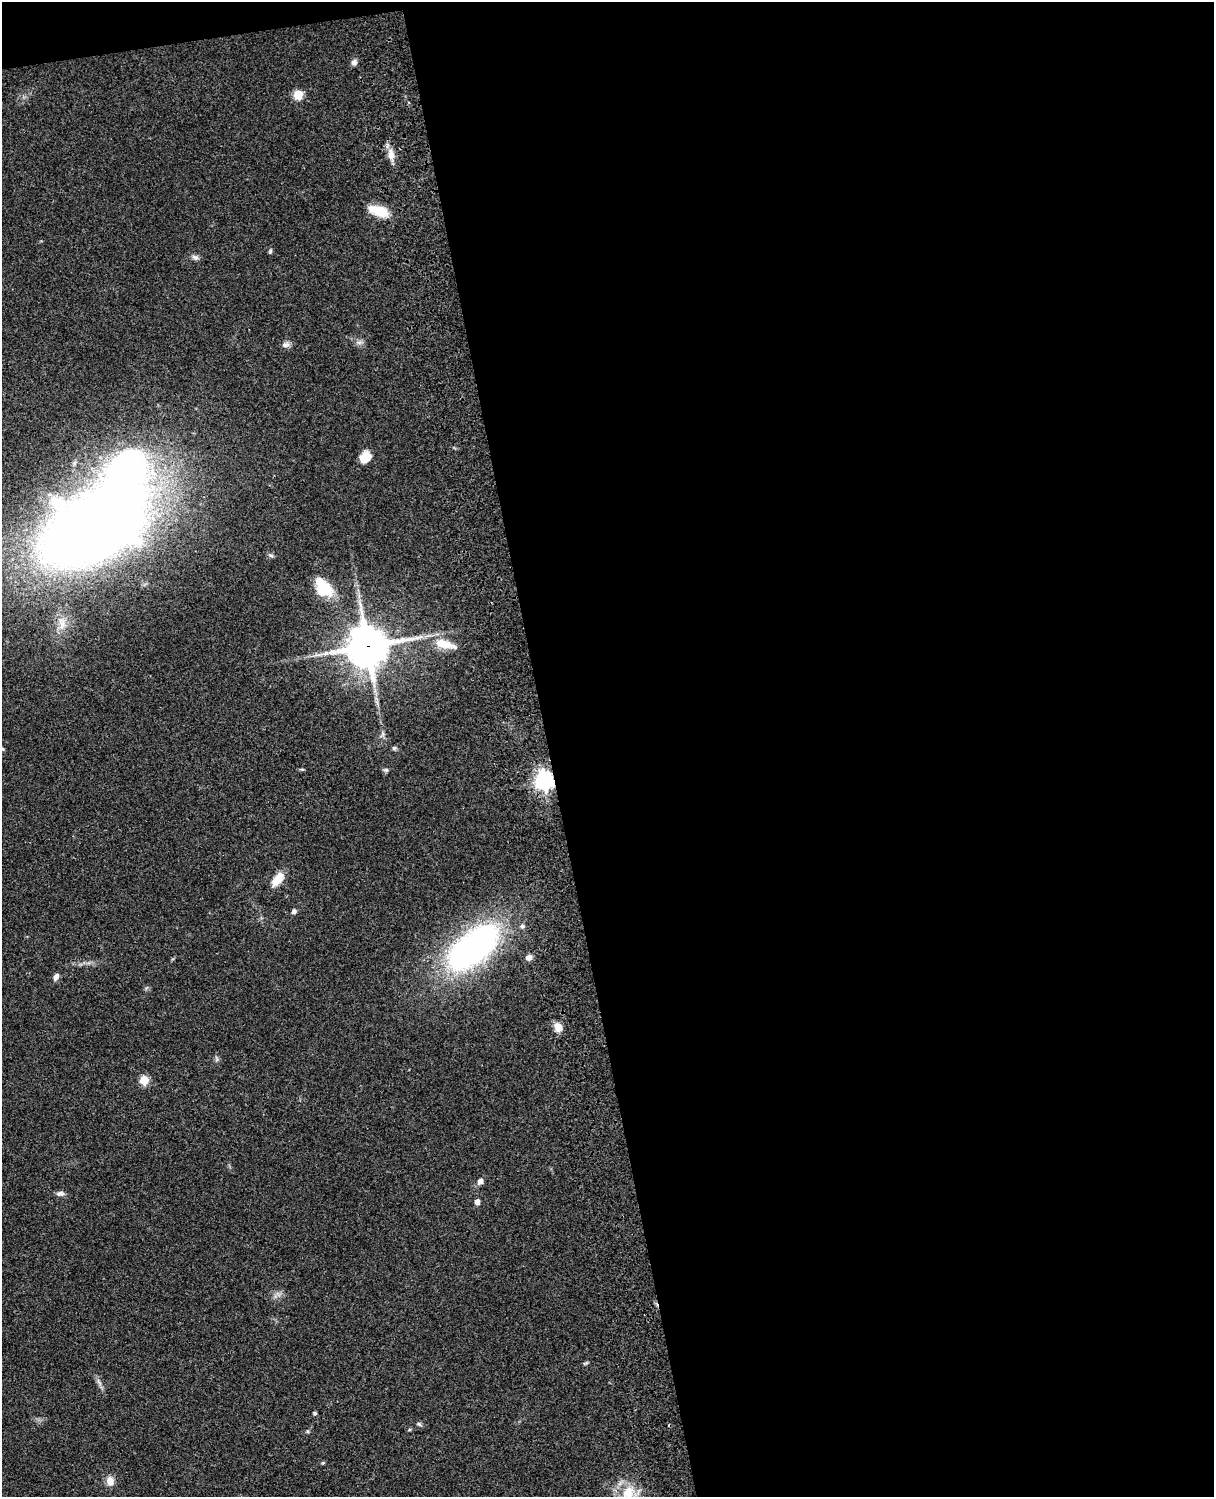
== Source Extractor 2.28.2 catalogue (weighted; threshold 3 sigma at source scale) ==
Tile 4 of 4 x 3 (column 4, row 1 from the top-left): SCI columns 3758-4969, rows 3269-4763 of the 5088 x 4927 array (HDU 1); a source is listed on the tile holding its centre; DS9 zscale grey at full resolution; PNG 1216 x 1499 px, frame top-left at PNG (2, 2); no overlay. Shown black and unused: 56% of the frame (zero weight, under 3 of 4 exposures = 6% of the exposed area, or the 3 px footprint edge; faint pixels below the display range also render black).
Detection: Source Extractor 2.28.2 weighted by HDU 2 'WHT'; one run over the whole footprint, this tile lists its part. Background 0.0923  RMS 0.0062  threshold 0.0279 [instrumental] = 3 sigma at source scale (4.5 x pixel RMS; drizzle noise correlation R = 1.50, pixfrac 1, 0.05/0.05 arcsec/px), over >= 5 px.
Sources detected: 39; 2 inside a brighter object's white glare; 1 cosmic-ray / hot-pixel residue — not listed; the other 36 listed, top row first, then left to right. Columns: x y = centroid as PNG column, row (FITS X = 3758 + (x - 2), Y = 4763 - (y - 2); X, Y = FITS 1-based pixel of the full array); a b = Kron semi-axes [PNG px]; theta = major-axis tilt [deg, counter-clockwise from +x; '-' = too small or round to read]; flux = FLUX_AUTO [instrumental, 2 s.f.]
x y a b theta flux
354 62 7 6 - 2.3
298 95 5 5 - 27
391 154 15 8 -82 5.4
379 211 22 11 -17 15
270 251 7 4 65 0.93
195 257 10 6 -22 2
359 342 7 5 0 1.6
285 344 11 7 6 2.3
366 457 13 11 36 7.6
94 526 71 41 28 1200
271 555 8 4 -19 1.2
323 589 23 18 -30 17
62 623 20 10 89 7.5
444 644 27 11 -12 13
367 646 14 13 - 1800
394 748 6 5 - 1
2 749 8 3 -19 0.88
302 769 6 3 -18 0.65
386 770 6 5 - 1.1
544 780 7 7 - 300
277 879 17 9 49 9.7
294 911 5 5 - 1.9
522 926 6 5 - 1.7
474 947 56 27 40 210
529 958 7 6 - 3
56 977 9 6 61 2.5
558 1027 9 8 - 6.5
144 1080 5 5 - 25
480 1181 8 6 44 2.8
60 1194 11 6 7 2.1
477 1202 5 4 - 3.5
315 1413 4 4 - 0.87
419 1424 6 5 - 1.2
307 1431 6 4 -89 0.75
110 1481 12 10 -85 4.5
628 1492 36 17 -53 20
Overlapping masked pixels (flux is a lower limit): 2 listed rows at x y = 367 646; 544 780
Isophote crosses this tile's border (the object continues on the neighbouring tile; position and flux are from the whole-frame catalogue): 2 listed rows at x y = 2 749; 628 1492